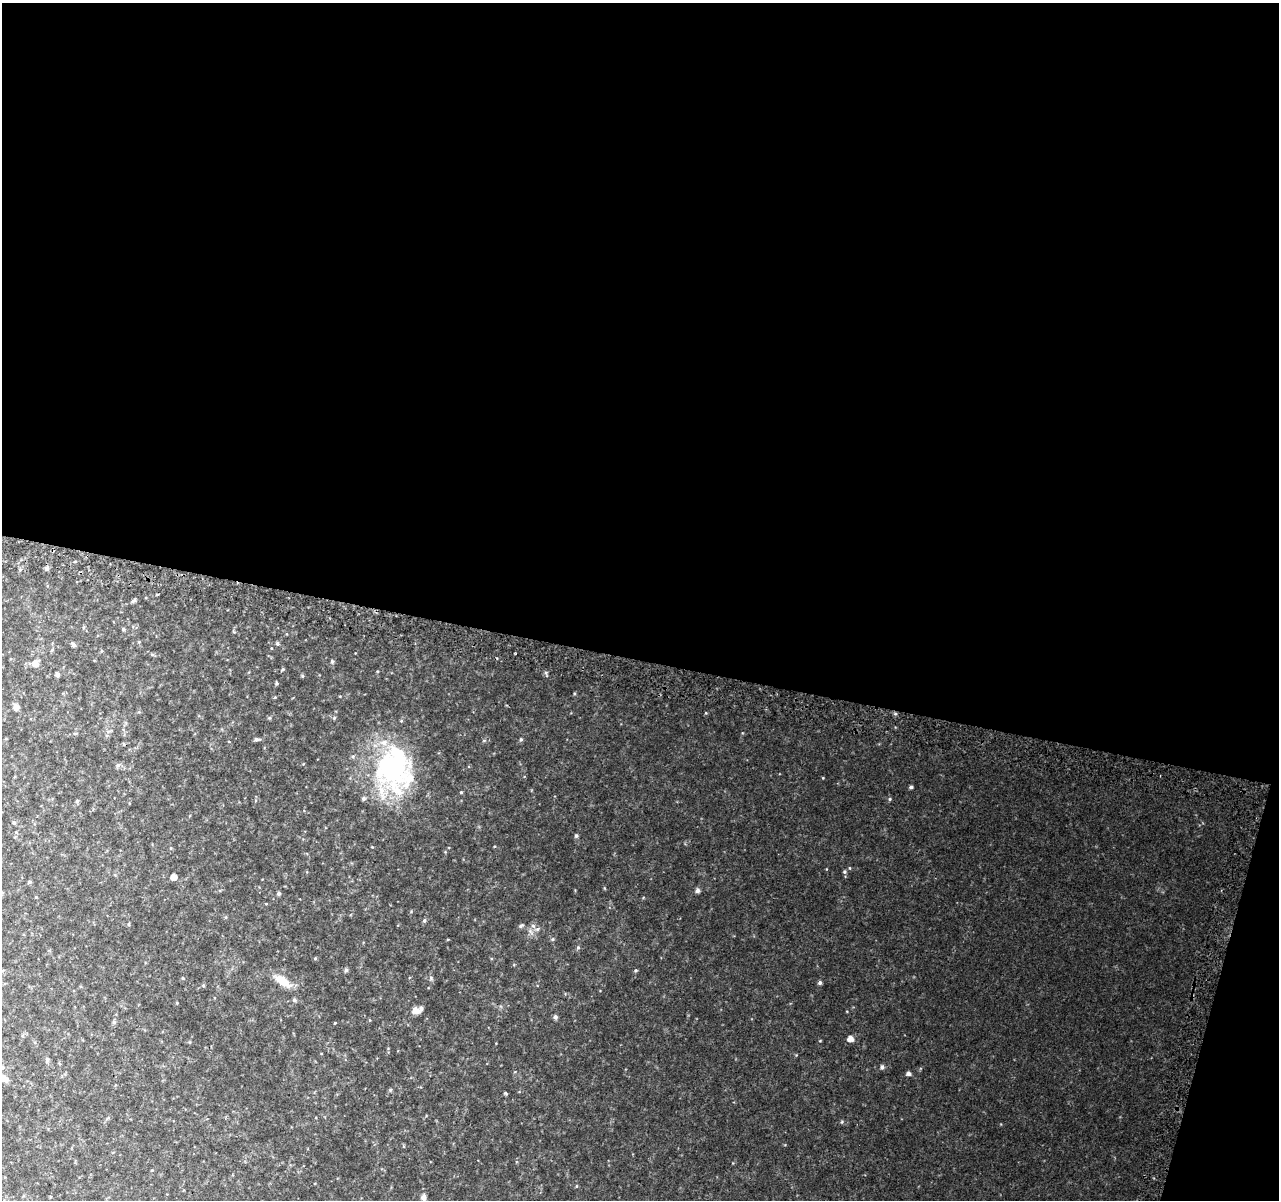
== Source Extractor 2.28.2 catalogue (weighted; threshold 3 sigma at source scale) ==
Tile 4 of 4 x 4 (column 4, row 1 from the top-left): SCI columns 3876-5152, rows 3863-5060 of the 5195 x 5393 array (HDU 1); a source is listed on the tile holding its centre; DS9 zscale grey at full resolution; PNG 1281 x 1202 px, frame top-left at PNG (2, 3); no overlay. Shown black and unused: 57% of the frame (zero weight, under 2 of 3 exposures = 3% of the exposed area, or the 3 px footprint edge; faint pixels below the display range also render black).
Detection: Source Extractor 2.28.2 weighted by HDU 2 'WHT'; one run over the whole footprint, this tile lists its part. Background 0.0588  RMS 0.0091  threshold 0.0411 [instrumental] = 3 sigma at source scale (4.5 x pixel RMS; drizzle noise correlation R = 1.50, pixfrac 1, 0.0396/0.0396 arcsec/px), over >= 5 px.
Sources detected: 60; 4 inside a brighter listed object's ellipse — not listed separately; the other 56 listed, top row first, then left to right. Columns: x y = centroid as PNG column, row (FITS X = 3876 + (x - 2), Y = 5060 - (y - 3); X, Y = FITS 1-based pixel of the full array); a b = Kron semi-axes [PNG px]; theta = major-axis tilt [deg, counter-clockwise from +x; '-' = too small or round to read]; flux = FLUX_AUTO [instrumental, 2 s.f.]
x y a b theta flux
47 568 5 4 - 1.9
20 569 5 3 - 0.91
133 601 6 4 40 1.5
123 629 4 4 - 1.3
277 644 5 5 - 1.3
73 645 5 5 - 2
152 655 6 4 -2 1
332 661 5 4 - 1.4
35 663 7 6 - 6.1
283 669 4 4 - 0.99
546 673 5 3 - 1.4
57 675 5 3 - 2.2
302 676 5 4 - 0.88
277 683 5 4 - 0.99
16 707 6 6 - 4.3
334 718 5 4 - 0.9
256 739 5 4 - 1.9
521 739 5 4 - 1.2
118 765 6 6 - 1.8
392 766 62 44 87 120
911 787 4 4 - 1.7
461 792 4 4 - 0.82
890 799 5 3 - 0.92
77 801 5 4 - 1.2
14 822 5 4 - 1.4
576 836 5 4 - 1.3
844 872 5 5 - 1.3
174 877 5 5 - 5.6
30 882 5 4 - 1.3
698 890 5 5 - 2.9
279 894 5 4 - 1.8
424 920 6 5 - 1.3
521 926 7 4 28 1.3
537 929 6 4 -16 1.5
553 939 5 4 - 1.1
578 948 5 5 - 1.3
315 958 5 3 - 0.83
346 970 5 5 - 1.5
636 970 5 4 - 1
431 978 6 5 - 1.4
283 981 22 10 -36 12
820 983 5 4 - 1.8
203 985 5 3 - 0.78
294 1000 5 4 - 1.6
416 1010 9 7 -30 5.9
555 1017 5 5 - 2.2
114 1022 6 4 44 1.2
335 1023 3 2 - 0.63
850 1039 5 5 - 5.7
47 1060 6 5 - 2
2 1067 7 6 - 2.2
882 1067 5 5 - 2.2
909 1074 5 4 - 2.7
4 1079 7 6 - 5.2
506 1094 6 3 -20 0.85
423 1197 7 6 - 2.5
Isophote crosses this tile's border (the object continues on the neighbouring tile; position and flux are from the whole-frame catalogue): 1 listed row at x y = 2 1067
Unlisted compact peaks at least as high as the median listed source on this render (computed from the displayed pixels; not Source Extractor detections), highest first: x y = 823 778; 706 713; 841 1122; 390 1090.